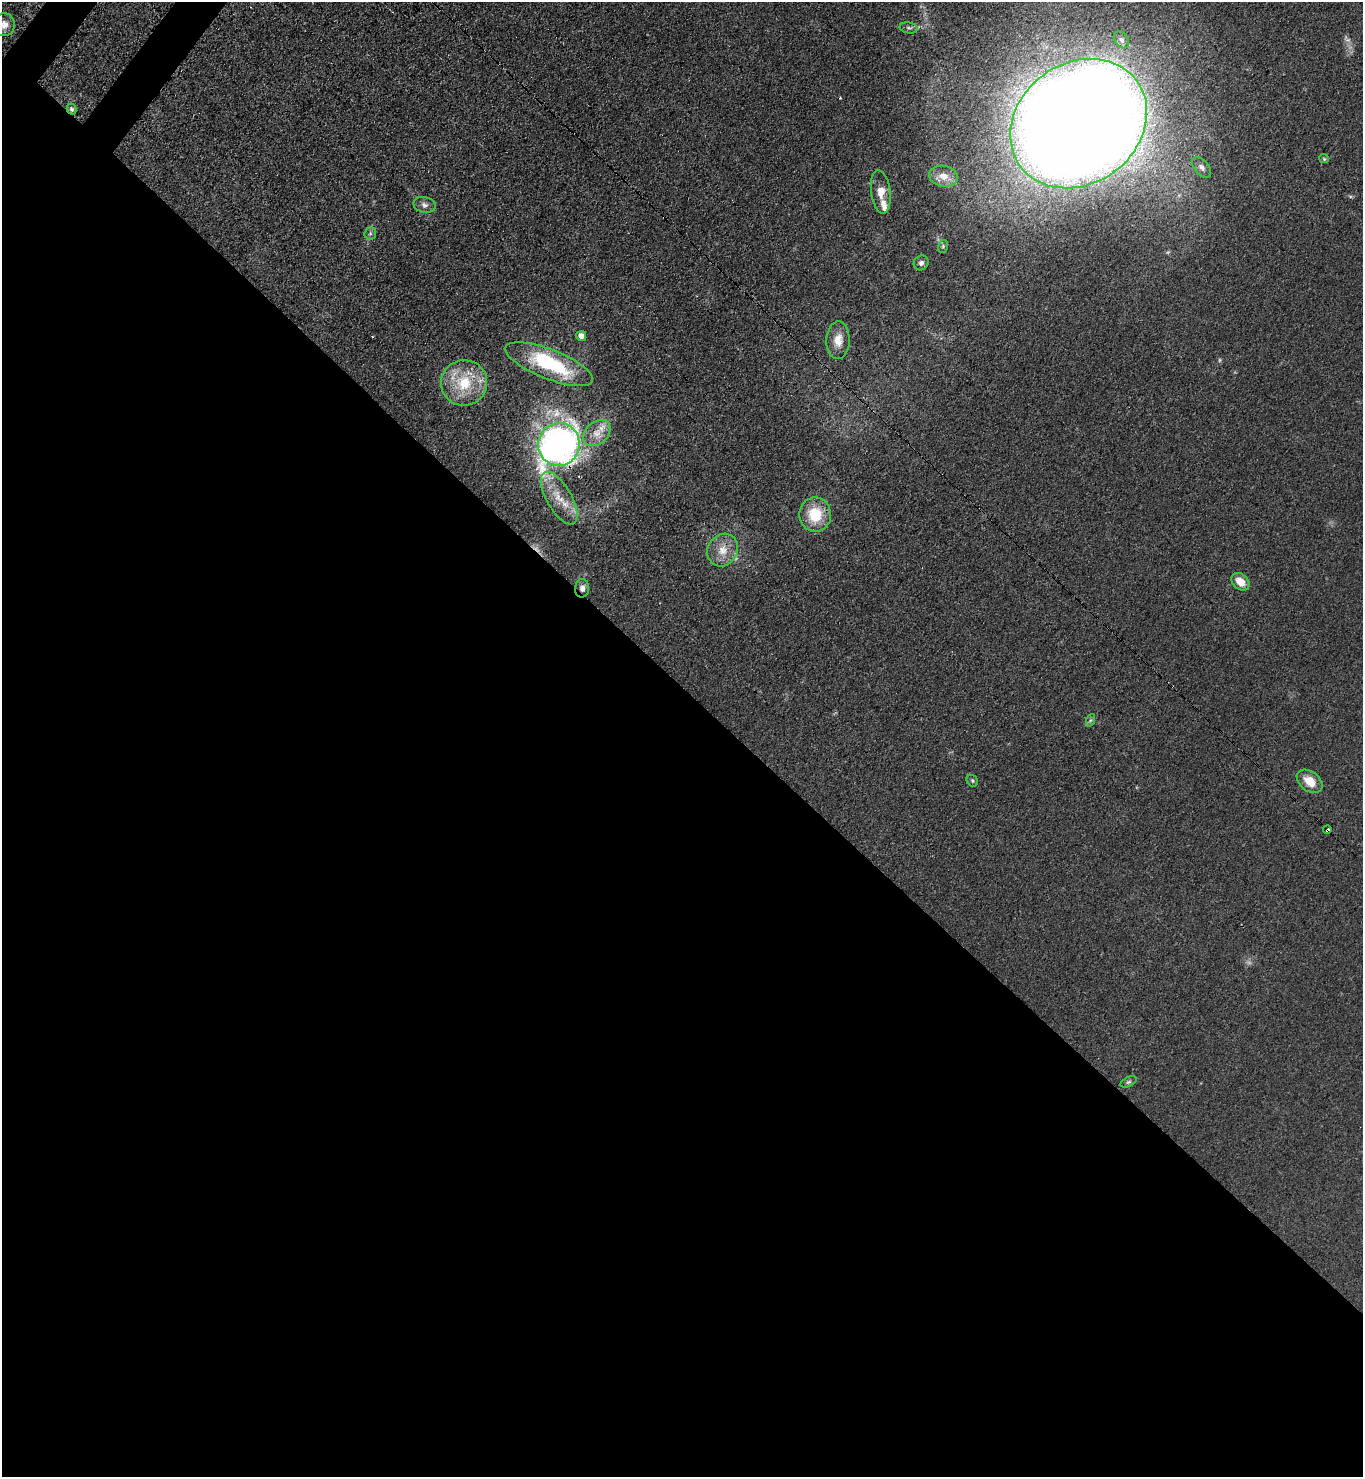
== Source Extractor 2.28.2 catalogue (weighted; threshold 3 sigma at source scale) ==
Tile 14 of 4 x 4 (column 2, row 4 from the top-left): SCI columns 1734-3094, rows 67-1541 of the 6048 x 6031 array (HDU 1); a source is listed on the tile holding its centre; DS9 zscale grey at full resolution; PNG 1365 x 1479 px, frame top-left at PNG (2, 2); each listed source drawn as its Kron ellipse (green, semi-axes under 4 px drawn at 4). Shown black and unused: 54% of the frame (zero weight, under 3 of 4 exposures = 7% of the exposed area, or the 3 px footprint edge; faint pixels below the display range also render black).
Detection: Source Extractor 2.28.2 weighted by HDU 2 'WHT'; one run over the whole footprint, this tile lists its part. Background 0.0644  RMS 0.0073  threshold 0.0327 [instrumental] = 3 sigma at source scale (4.5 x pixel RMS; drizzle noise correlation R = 1.50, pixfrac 1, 0.05/0.05 arcsec/px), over >= 5 px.
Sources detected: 36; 1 too faint to see at this stretch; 2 inside a brighter object's white glare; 2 cosmic-ray / hot-pixel residue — neither listed nor drawn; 2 inside a brighter listed object's ellipse — not listed separately; the other 29 listed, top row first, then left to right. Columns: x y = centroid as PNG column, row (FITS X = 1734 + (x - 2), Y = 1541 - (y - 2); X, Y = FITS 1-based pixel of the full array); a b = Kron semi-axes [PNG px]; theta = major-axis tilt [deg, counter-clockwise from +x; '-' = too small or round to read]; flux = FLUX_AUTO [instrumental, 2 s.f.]
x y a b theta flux
4 25 11 11 - 5.5
909 28 9 5 -10 1.9
1122 40 9 6 -55 2.6
72 109 5 4 - 1.7
1079 124 72 60 36 2900
1324 159 5 4 - 0.83
1202 167 12 7 -49 3.5
943 176 14 10 -10 8.1
881 192 22 9 -82 9.4
424 205 11 7 -13 3.1
370 233 6 5 - 1.5
943 247 6 5 - 1.3
921 263 8 7 - 2.3
581 336 5 5 - 4.9
838 340 19 11 88 9.1
549 364 46 15 -21 59
464 383 23 22 - 30
597 433 15 11 42 9
559 444 21 20 - 260
559 498 30 12 -60 16
815 515 17 16 - 24
723 550 17 14 57 12
1240 582 10 7 -41 8.5
582 588 9 7 87 3.5
1091 720 6 4 70 1.1
972 781 6 5 - 1.2
1310 781 14 9 -37 10
1327 830 4 3 - 3.9
1128 1082 9 4 26 1.4
Overlapping masked pixels (flux is a lower limit): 4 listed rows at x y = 72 109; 559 444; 582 588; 1327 830
Isophote crosses this tile's border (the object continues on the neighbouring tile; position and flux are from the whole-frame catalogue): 1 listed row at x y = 4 25